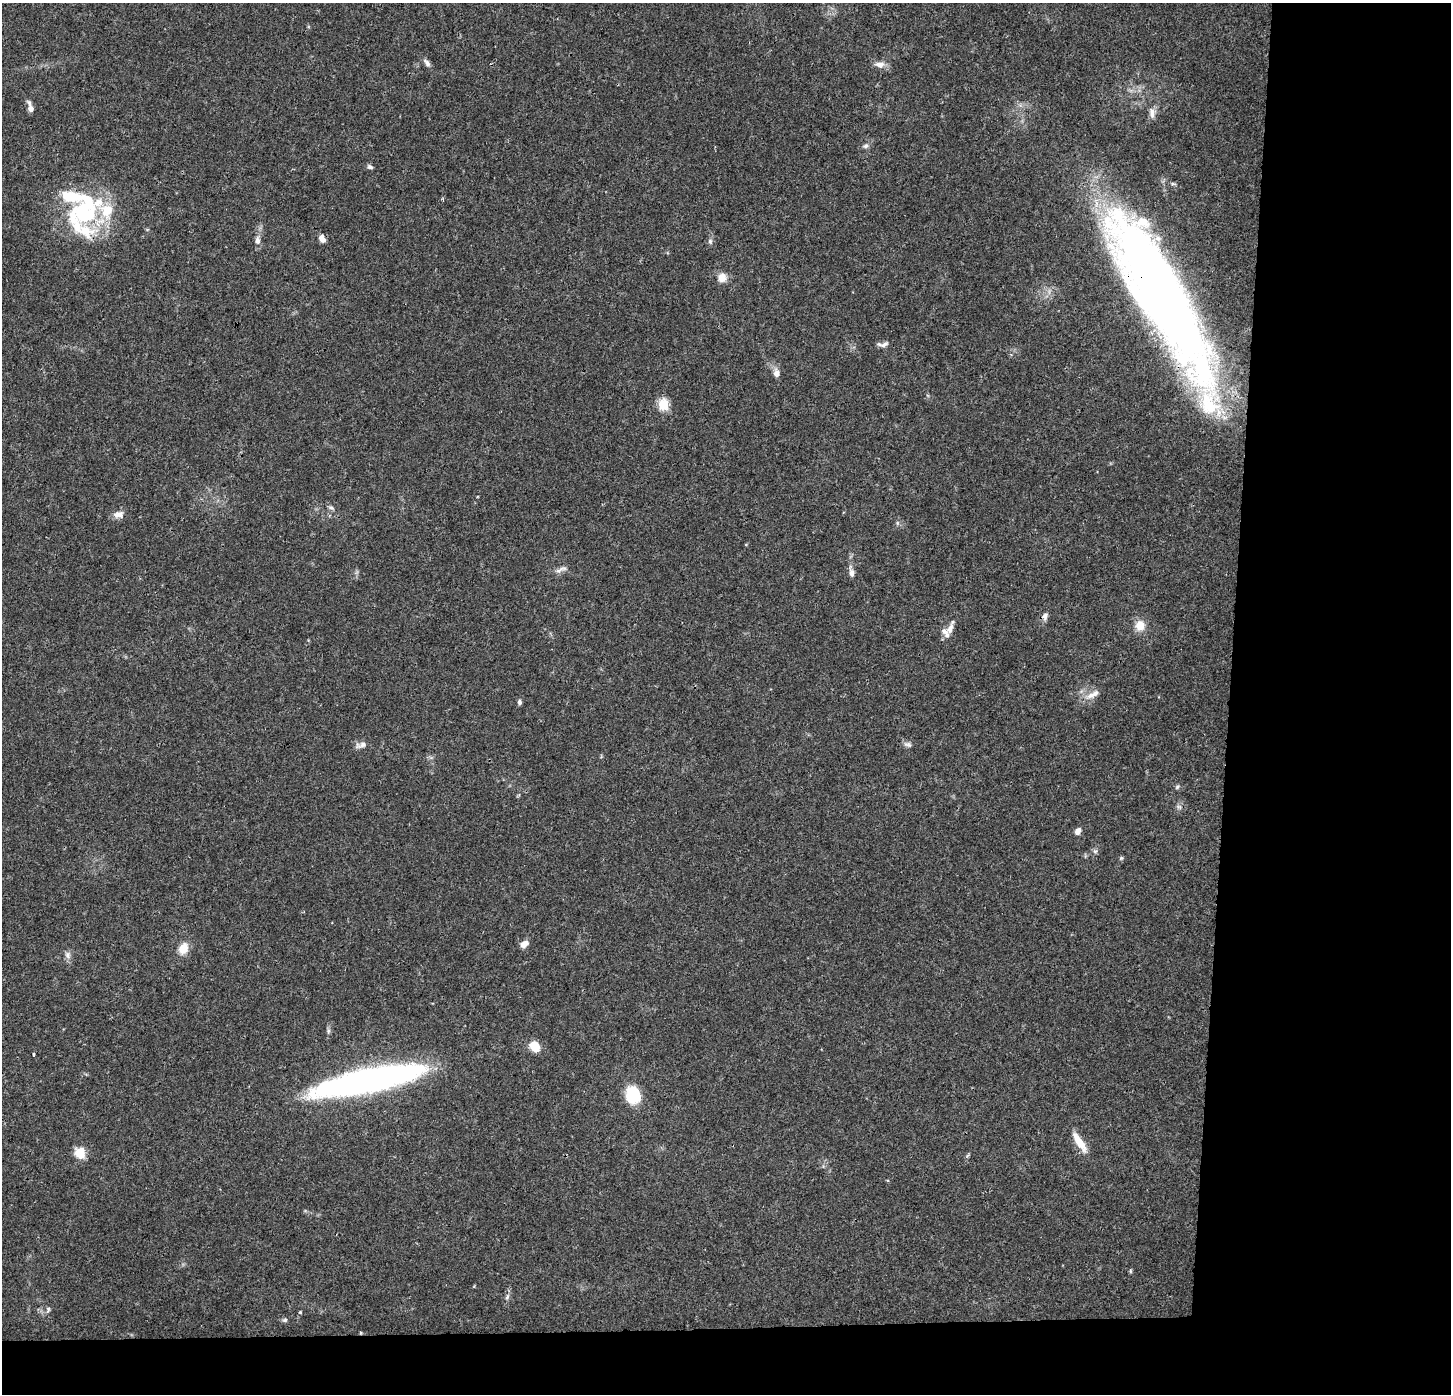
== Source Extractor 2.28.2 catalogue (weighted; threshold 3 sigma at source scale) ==
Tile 9 of 3 x 3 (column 3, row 3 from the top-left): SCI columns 2906-4354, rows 213-1604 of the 4354 x 4601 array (HDU 1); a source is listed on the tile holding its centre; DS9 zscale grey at full resolution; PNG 1453 x 1396 px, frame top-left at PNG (2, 3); no overlay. Shown black and unused: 19% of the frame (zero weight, under 3 of 4 exposures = <1% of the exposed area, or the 3 px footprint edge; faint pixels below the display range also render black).
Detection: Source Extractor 2.28.2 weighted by HDU 2 'WHT'; one run over the whole footprint, this tile lists its part. Background 0.0374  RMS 0.0038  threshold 0.0172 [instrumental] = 3 sigma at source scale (4.5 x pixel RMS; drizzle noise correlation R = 1.50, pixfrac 1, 0.0396/0.0396 arcsec/px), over >= 5 px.
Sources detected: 59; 2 inside a brighter object's white glare — not listed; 8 inside a brighter listed object's ellipse — not listed separately; the other 49 listed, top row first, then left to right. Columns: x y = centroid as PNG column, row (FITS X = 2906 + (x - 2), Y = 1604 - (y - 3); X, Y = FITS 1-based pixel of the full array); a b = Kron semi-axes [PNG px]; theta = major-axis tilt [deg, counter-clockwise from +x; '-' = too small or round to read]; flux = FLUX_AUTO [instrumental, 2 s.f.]
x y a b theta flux
427 63 13 6 -54 1.5
880 64 14 8 -5 2.6
31 109 7 6 - 1.9
1152 113 16 8 -84 2.4
866 146 8 6 18 1
370 167 7 5 -25 0.96
443 199 4 4 - 0.57
83 213 50 38 43 45
322 238 9 6 -64 2.5
257 241 10 7 90 2
710 241 8 6 -76 0.93
722 277 12 11 - 3.4
1161 293 166 39 -61 460
883 344 17 6 7 1.7
776 373 10 8 -85 2.3
663 405 6 5 - 28
331 508 8 5 -25 0.96
118 514 14 9 5 2.7
897 523 6 4 72 0.59
746 545 5 3 - 0.32
559 570 15 6 26 1.9
851 572 14 7 -80 2
1045 616 12 7 80 1.7
1140 625 12 11 - 5.1
950 629 16 8 64 2.9
1091 695 14 8 20 3.1
519 702 7 5 -79 0.95
908 744 12 6 -16 1.3
361 745 17 7 14 1.9
1177 787 7 4 54 0.63
1179 807 8 5 -29 0.98
1078 831 8 6 60 2
1095 851 6 6 - 0.89
1121 858 5 5 - 0.58
524 944 10 7 33 2.5
183 948 14 10 67 5
68 955 11 8 -77 1.8
328 1031 9 4 82 0.87
535 1047 10 7 -47 8.7
33 1054 3 3 - 2
370 1079 115 22 12 150
633 1095 20 16 -77 12
1079 1142 30 8 -57 6.3
80 1152 6 5 - 27
1130 1271 6 4 -90 0.48
507 1297 9 5 63 1
48 1309 9 6 72 1.1
300 1312 4 4 - 0.41
285 1320 7 5 16 0.75
Overlapping masked pixels (flux is a lower limit): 1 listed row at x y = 1161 293